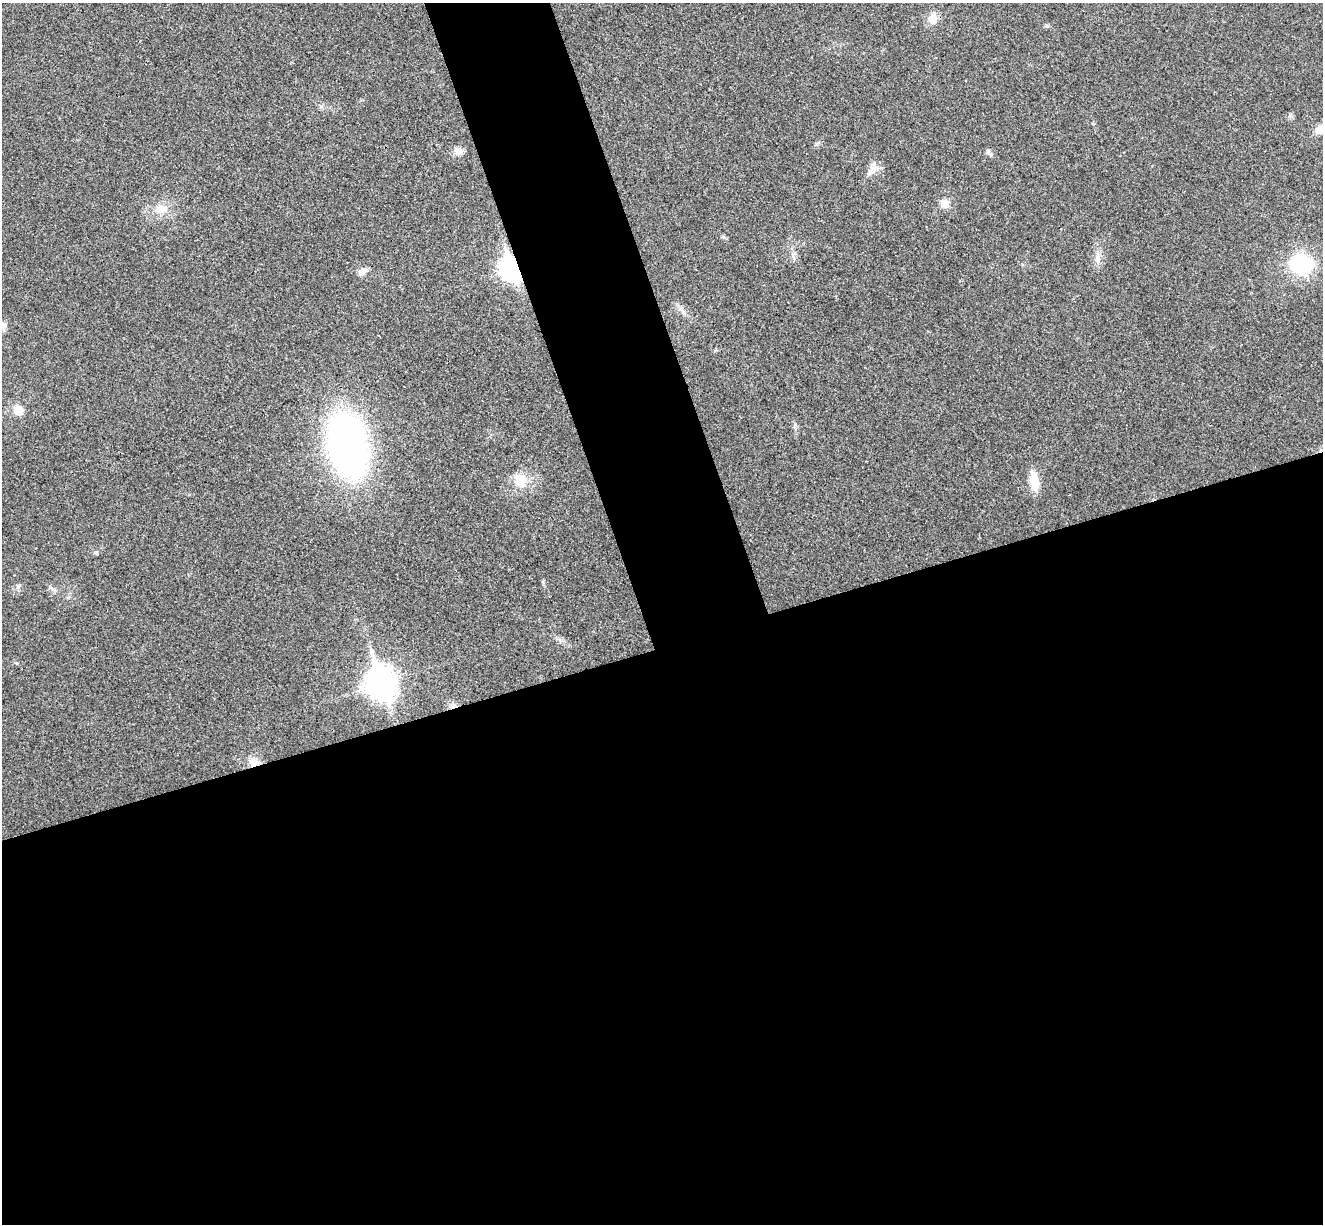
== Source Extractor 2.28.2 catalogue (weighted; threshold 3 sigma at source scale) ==
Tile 15 of 4 x 4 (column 3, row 4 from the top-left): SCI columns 2696-4016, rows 169-1390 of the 5394 x 5345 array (HDU 1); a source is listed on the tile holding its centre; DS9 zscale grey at full resolution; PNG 1325 x 1226 px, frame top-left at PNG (2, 3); no overlay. Shown black and unused: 52% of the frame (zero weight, under 3 of 4 exposures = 6% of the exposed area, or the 3 px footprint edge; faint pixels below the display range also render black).
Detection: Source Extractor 2.28.2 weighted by HDU 2 'WHT'; one run over the whole footprint, this tile lists its part. Background 0.0349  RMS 0.0066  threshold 0.0298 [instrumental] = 3 sigma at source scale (4.5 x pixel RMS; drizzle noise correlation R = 1.50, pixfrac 1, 0.05/0.05 arcsec/px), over >= 5 px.
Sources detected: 20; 1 cosmic-ray / hot-pixel residue — not listed; the other 19 listed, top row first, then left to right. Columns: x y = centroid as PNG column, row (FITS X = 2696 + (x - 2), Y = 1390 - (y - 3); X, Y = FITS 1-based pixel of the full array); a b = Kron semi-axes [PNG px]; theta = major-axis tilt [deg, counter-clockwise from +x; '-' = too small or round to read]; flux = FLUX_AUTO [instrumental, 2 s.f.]
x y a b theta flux
932 18 11 11 - 6.6
458 151 11 10 - 4
988 151 8 6 -73 1.7
874 167 17 10 87 5.3
944 203 11 9 -48 4.7
161 209 14 11 -3 7.7
1098 259 10 5 90 2.7
1301 264 20 17 -28 48
511 269 10 7 -71 350
362 272 9 8 - 3.9
3 326 9 7 -75 3.7
18 410 10 9 - 7.3
347 445 49 30 -79 300
520 480 18 16 -87 12
1034 481 21 9 -81 12
96 553 5 5 - 0.97
18 586 7 4 19 1.2
381 683 12 9 -70 880
254 763 11 9 -6 6.9
Overlapping masked pixels (flux is a lower limit): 2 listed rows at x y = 511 269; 254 763
Isophote crosses this tile's border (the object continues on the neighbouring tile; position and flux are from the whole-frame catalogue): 1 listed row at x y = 3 326
Unlisted compact peaks at least as high as the median listed source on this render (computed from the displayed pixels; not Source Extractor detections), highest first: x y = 543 582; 795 424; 816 144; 321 106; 1047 26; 1290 115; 53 589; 17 663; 724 237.